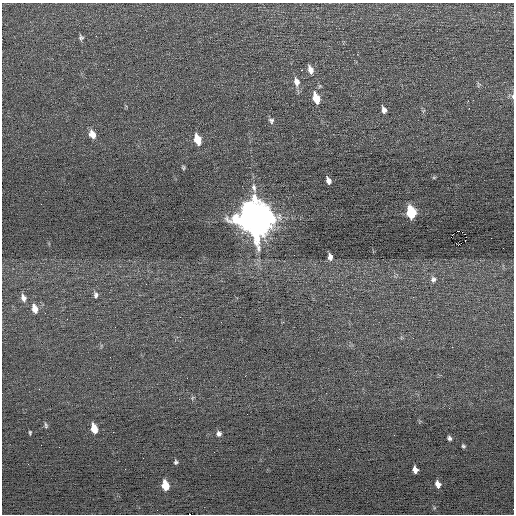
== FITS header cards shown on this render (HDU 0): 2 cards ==
NAXIS1  =                  512 / Axis length
NAXIS2  =                  512 / Axis length

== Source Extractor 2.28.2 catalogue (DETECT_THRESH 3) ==
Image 512 x 512 px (HDU 0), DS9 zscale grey, 1 PNG px = 1 image px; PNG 516 x 516 px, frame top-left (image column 1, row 512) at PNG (2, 3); no overlay
Background 0.0221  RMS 0.63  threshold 1.89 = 3 sigma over >= 5 px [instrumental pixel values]
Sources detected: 44; all 44 listed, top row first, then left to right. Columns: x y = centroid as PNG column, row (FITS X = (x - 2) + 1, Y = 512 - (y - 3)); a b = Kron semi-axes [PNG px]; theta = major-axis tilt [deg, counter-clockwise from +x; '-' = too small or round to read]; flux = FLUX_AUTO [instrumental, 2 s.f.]
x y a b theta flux
96 36 3 2 - 72
81 38 7 6 - 100
302 70 3 2 - 250
310 70 10 6 -71 280
296 82 12 8 -76 330
479 84 7 5 73 79
513 96 8 4 -89 79
316 98 10 6 -70 890
468 101 3 2 - 55
469 108 2 2 - 33
384 110 8 5 -75 190
271 121 8 7 - 130
92 134 10 7 -64 390
197 139 10 6 -72 810
183 167 5 4 - 62
434 177 6 3 1 44
328 180 7 4 -67 200
254 188 14 6 -75 240
411 212 8 6 -77 2900
255 218 14 11 -67 120000
458 231 3 2 - 77
458 245 2 2 - 1200
294 255 2 2 - 79
330 257 7 5 -84 190
433 279 9 8 - 180
96 295 10 7 -87 140
23 298 10 7 -74 230
35 309 11 7 -74 400
67 319 2 2 - 23
187 378 2 2 - 27
39 389 3 2 - 38
192 398 7 4 71 57
46 425 7 4 -74 68
94 428 8 5 -74 710
30 432 4 3 - 47
219 434 6 6 - 140
449 438 4 4 - 100
463 446 4 3 - 64
59 447 2 2 - 59
214 452 2 2 - 24
176 462 5 4 - 73
415 470 6 5 - 240
438 484 6 5 - 270
165 485 7 5 -78 1100
At the frame edge (FLAGS 8, measured only in part): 1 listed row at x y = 513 96